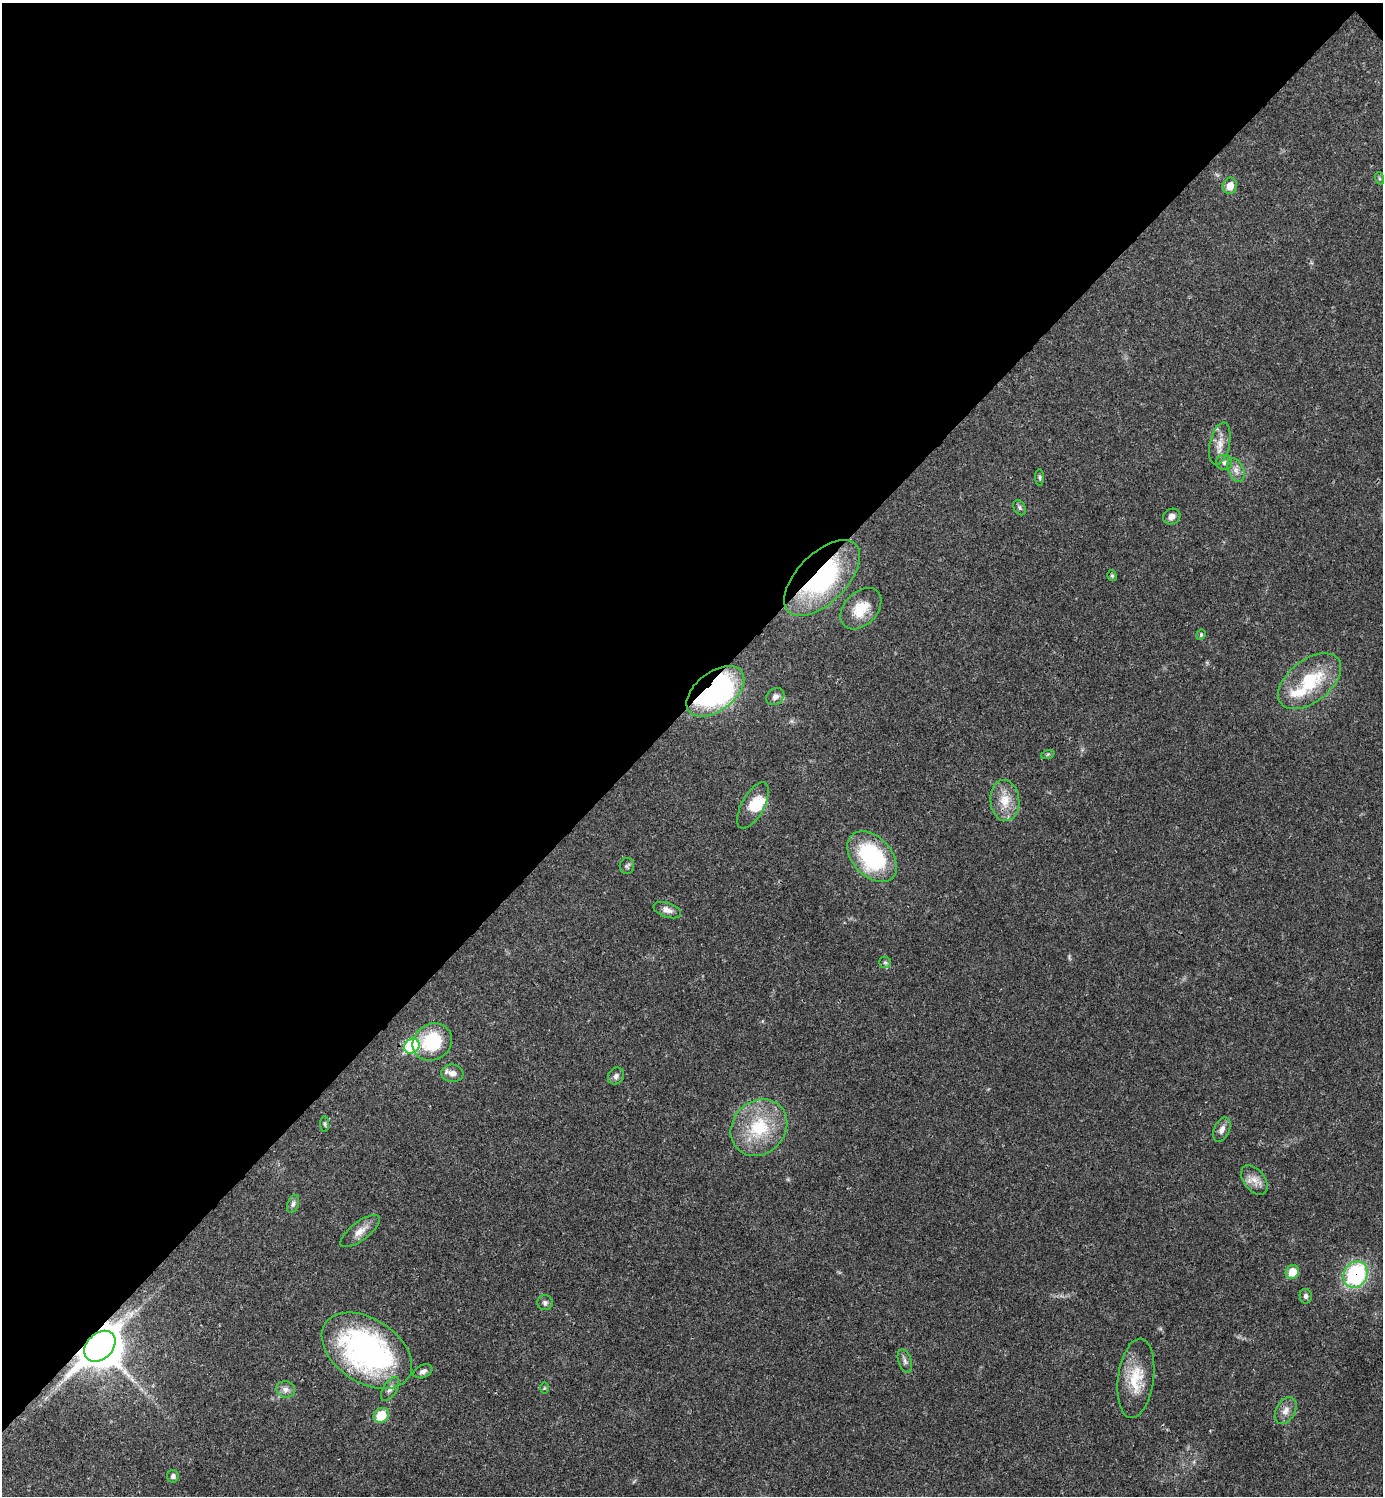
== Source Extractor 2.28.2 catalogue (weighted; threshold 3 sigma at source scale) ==
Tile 2 of 4 x 4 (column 2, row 1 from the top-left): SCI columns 1680-3060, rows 4483-5976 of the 5980 x 5981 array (HDU 1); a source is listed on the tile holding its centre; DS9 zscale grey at full resolution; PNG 1385 x 1498 px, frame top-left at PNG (2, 3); each listed source drawn as its Kron ellipse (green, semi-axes under 4 px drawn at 4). Shown black and unused: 47% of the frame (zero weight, under 3 of 4 exposures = <1% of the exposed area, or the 3 px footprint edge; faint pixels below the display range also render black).
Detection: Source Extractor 2.28.2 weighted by HDU 2 'WHT'; one run over the whole footprint, this tile lists its part. Background 0.0207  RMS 0.0022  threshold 0.00989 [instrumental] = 3 sigma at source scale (4.5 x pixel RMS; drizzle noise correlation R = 1.50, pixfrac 1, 0.05/0.05 arcsec/px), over >= 5 px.
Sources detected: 52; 2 inside a brighter object's white glare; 1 long thin detection or spike segment (spike, bleed or trail) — neither listed nor drawn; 2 inside a brighter listed object's ellipse — not listed separately; the other 47 listed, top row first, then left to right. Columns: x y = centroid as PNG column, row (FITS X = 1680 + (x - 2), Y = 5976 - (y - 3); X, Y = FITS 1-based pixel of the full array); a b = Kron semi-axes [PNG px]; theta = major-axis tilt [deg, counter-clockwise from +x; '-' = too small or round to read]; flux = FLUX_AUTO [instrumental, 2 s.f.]
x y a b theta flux
1379 178 6 4 -72 0.32
1230 186 8 7 - 2.5
1220 444 21 10 78 2.4
1224 462 8 7 - 0.8
1236 470 12 7 -65 1.3
1040 478 8 4 -89 0.4
1020 508 8 5 -60 0.46
1172 517 9 7 26 1.1
1112 576 6 4 -73 0.37
822 578 47 25 45 29
861 609 24 16 46 5.2
1201 635 5 4 - 0.31
1310 681 36 21 38 12
715 691 33 19 37 51
775 697 10 8 39 1.1
1048 754 7 4 19 0.32
1005 800 20 14 -85 4.2
753 805 25 11 61 3.8
872 857 29 19 -47 23
627 866 8 7 - 0.52
667 910 14 7 -19 1.3
885 962 6 5 - 0.44
432 1042 20 18 34 11
412 1046 8 7 - 18
452 1073 11 9 -7 1.5
616 1076 9 7 52 0.91
325 1124 8 4 -89 0.36
759 1128 30 26 47 13
1222 1130 13 7 67 1.3
1254 1180 17 10 -52 2.1
293 1204 9 5 74 0.68
360 1231 24 9 37 2.2
1292 1272 7 6 - 3.5
1356 1275 14 11 59 24
1306 1296 7 6 - 0.58
545 1303 7 7 - 0.65
100 1346 18 13 44 540
367 1351 50 32 -33 58
905 1361 12 6 -71 0.78
423 1371 10 6 23 0.84
1136 1378 40 18 82 7.2
544 1388 6 4 88 0.29
286 1389 9 8 - 1.1
390 1389 14 6 58 1.1
1286 1411 14 9 60 1.6
381 1415 8 7 - 6.5
173 1476 6 6 - 0.62
Overlapping masked pixels (flux is a lower limit): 4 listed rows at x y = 822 578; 715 691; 1356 1275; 100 1346